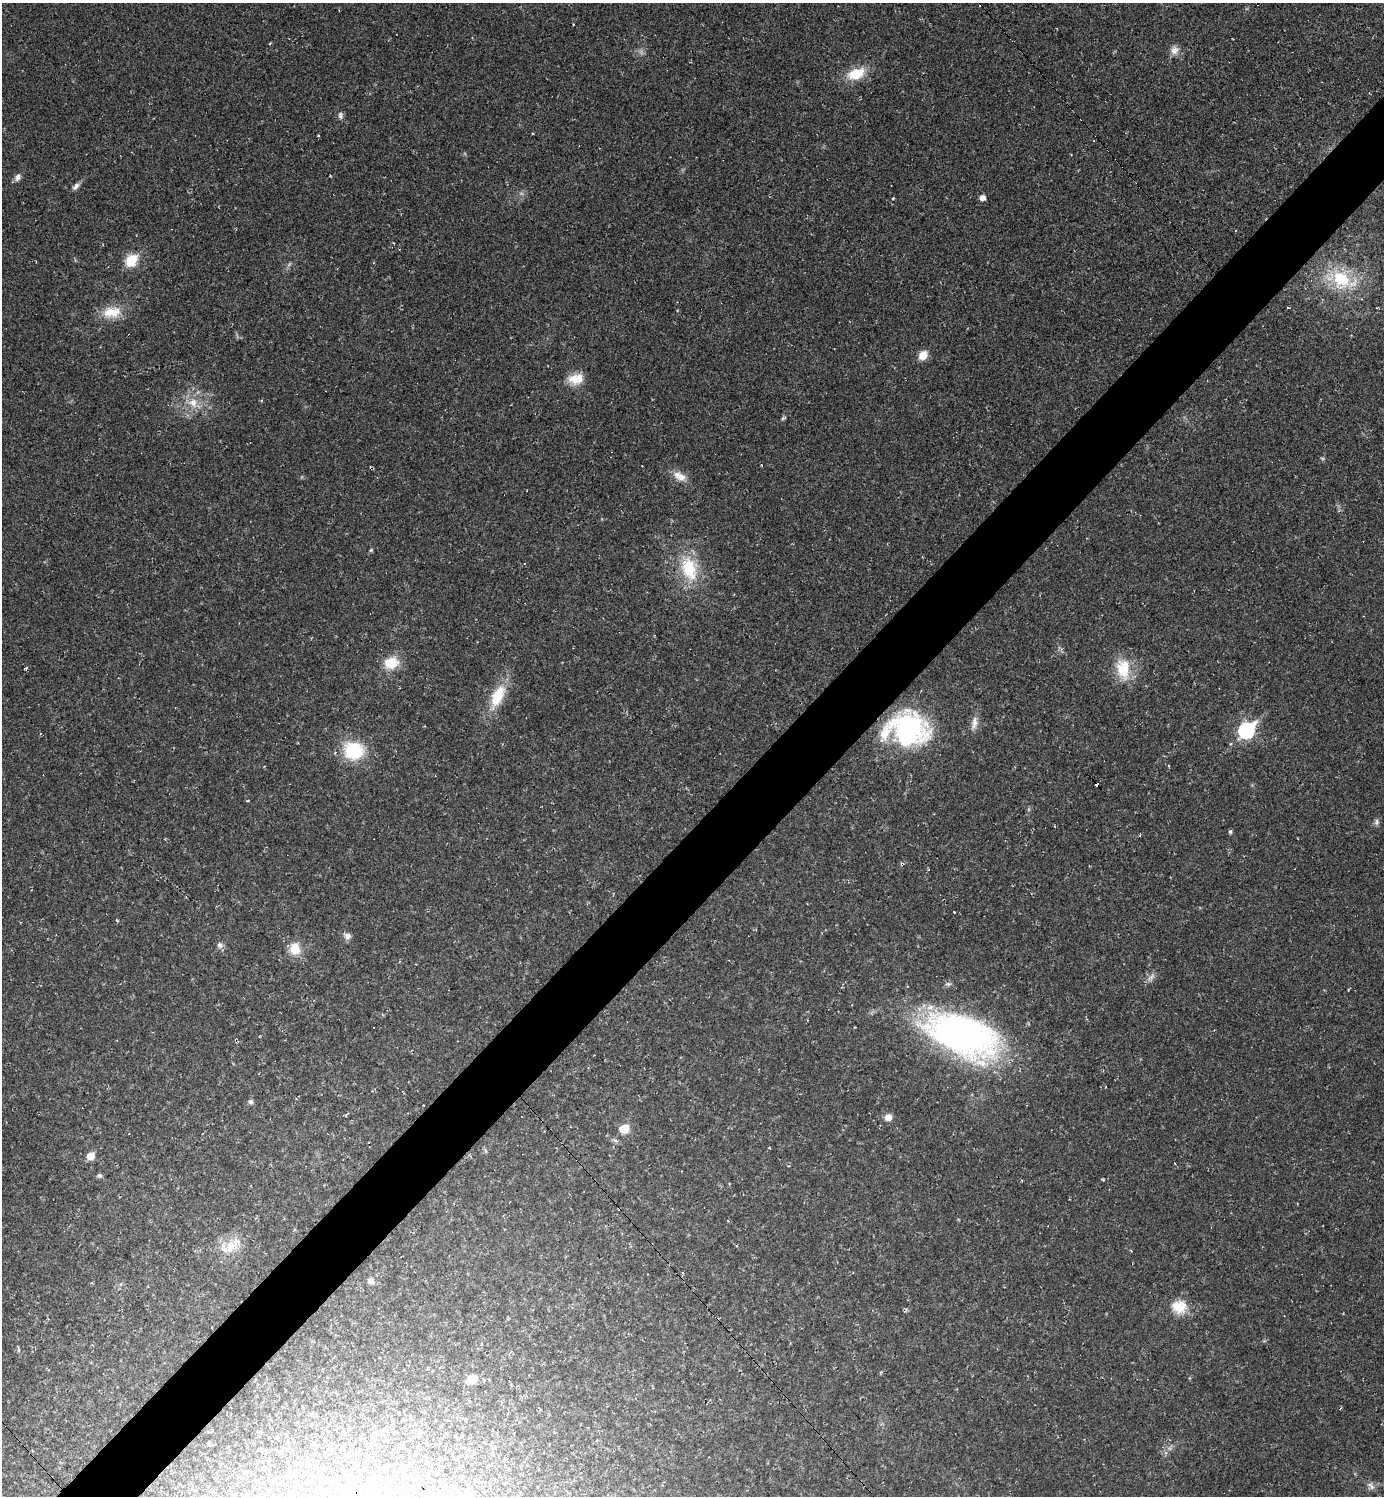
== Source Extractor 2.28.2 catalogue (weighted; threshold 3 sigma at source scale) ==
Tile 7 of 4 x 4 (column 3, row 2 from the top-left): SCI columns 2918-4299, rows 2990-4483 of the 5977 x 5977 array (HDU 1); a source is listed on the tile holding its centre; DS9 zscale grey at full resolution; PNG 1386 x 1498 px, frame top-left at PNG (2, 3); no overlay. Shown black and unused: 5% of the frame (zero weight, under 2 of 3 exposures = <1% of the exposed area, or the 3 px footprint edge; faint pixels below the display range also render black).
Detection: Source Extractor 2.28.2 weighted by HDU 2 'WHT'; one run over the whole footprint, this tile lists its part. Background 0.0318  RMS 0.0063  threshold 0.0283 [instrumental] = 3 sigma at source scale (4.5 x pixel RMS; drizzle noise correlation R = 1.50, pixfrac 1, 0.05/0.05 arcsec/px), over >= 5 px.
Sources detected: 64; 11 cosmic-ray / hot-pixel residue — not listed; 2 inside a brighter listed object's ellipse — not listed separately; the other 51 listed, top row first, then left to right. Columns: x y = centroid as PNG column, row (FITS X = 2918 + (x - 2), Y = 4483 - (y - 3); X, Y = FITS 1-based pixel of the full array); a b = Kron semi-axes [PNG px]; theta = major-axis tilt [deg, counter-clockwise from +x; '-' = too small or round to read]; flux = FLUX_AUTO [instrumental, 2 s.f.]
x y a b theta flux
270 43 4 3 - 0.53
1174 50 12 11 - 4.4
856 74 19 12 22 17
341 115 9 6 -86 2
18 177 10 7 67 2.5
76 186 11 6 46 2.3
893 198 3 3 - 0.67
982 198 5 5 - 4.5
131 261 8 6 48 29
289 264 8 3 45 1.1
1341 279 28 22 -53 35
112 312 26 15 6 14
923 355 9 7 42 8.7
576 379 19 13 5 10
193 403 15 13 -33 9.9
783 418 8 4 27 1
1322 458 6 4 -18 0.75
679 476 19 10 -28 6.9
371 550 6 4 45 0.85
524 563 3 3 - 0.53
689 568 36 22 -75 30
391 663 21 16 12 13
26 668 4 3 - 1.2
1123 669 29 18 -81 19
498 696 33 14 64 20
974 723 20 7 82 4.7
908 729 43 36 -16 93
1246 730 9 7 46 120
354 750 21 18 -13 34
1097 784 4 3 - 34
1377 822 9 6 83 1.7
1230 831 6 4 89 0.99
117 920 5 4 - 0.68
347 936 9 8 - 2.9
220 945 8 7 - 2.3
295 949 16 14 89 9.7
1151 977 14 6 41 3
962 1035 73 36 -21 250
251 1102 6 6 - 1.5
423 1105 3 2 - 0.83
888 1117 7 6 - 5.3
624 1129 9 8 - 9.9
90 1156 5 5 - 13
100 1176 6 6 - 1.4
230 1247 20 17 9 13
370 1281 7 7 - 3.5
1179 1307 20 18 -7 13
18 1350 6 4 -89 0.87
472 1379 7 6 - 12
466 1421 5 3 - 0.73
1371 1486 13 6 -46 2.7
Overlapping masked pixels (flux is a lower limit): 2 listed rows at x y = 908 729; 1097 784